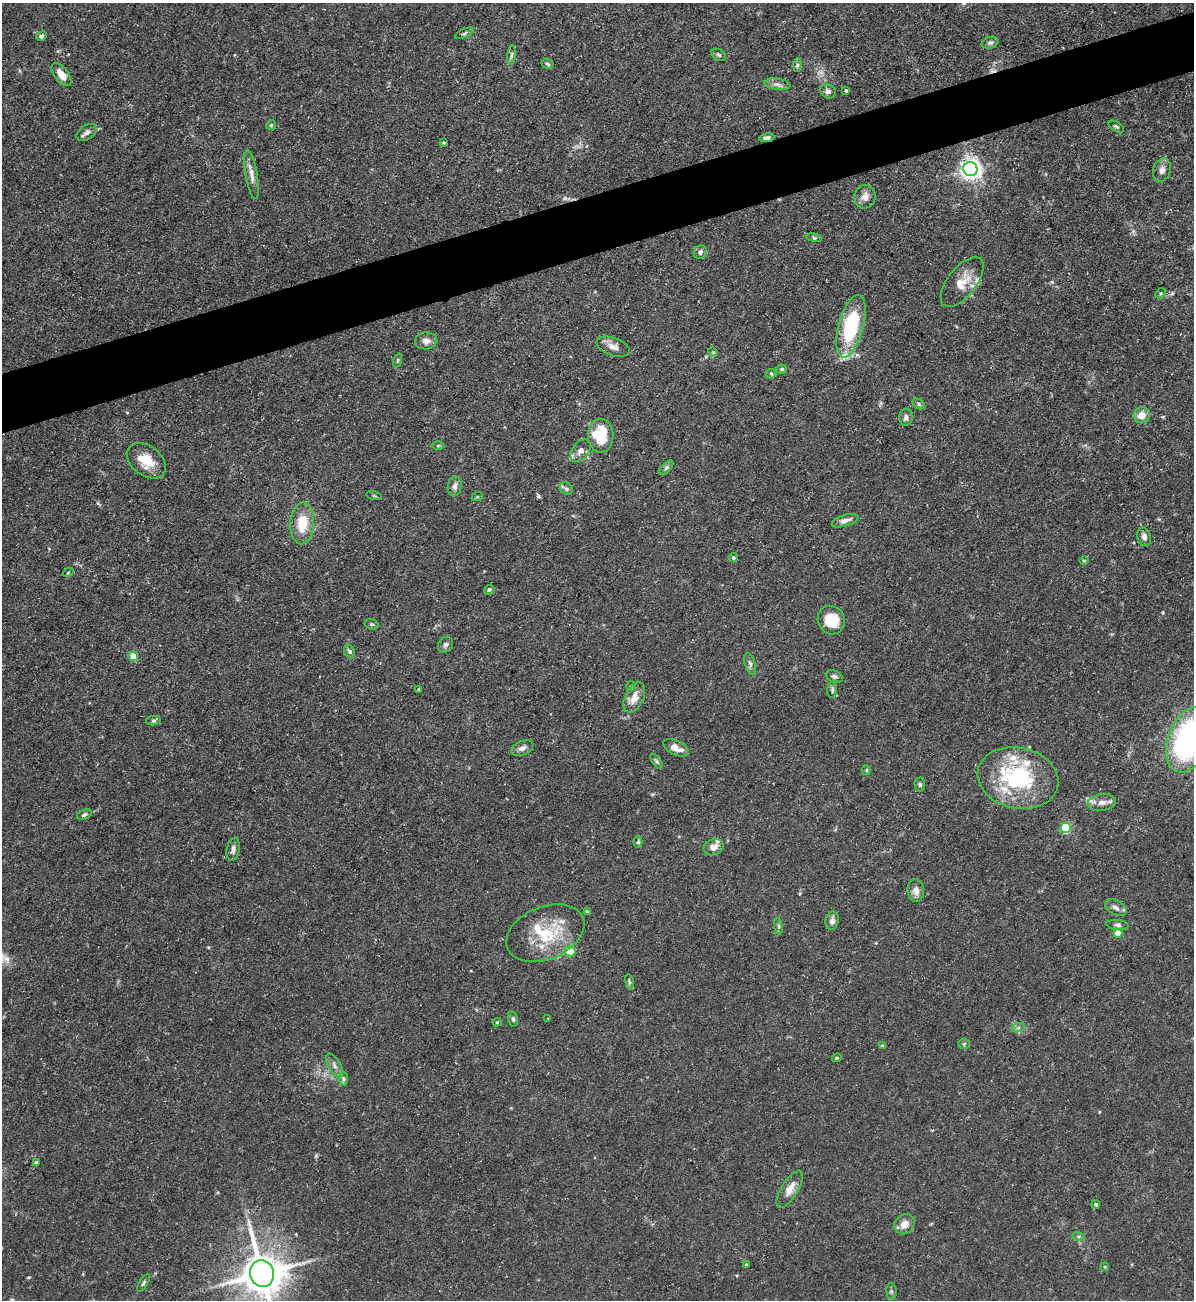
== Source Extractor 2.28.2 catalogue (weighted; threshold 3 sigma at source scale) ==
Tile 10 of 4 x 4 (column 2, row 3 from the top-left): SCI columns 1334-2525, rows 1299-2596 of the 5172 x 5191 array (HDU 1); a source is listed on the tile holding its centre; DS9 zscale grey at full resolution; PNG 1196 x 1302 px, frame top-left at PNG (2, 3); each listed source drawn as its Kron ellipse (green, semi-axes under 4 px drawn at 4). Shown black and unused: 5% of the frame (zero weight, under 3 of 5 exposures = <1% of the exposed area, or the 3 px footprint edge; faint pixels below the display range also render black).
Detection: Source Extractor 2.28.2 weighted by HDU 2 'WHT'; one run over the whole footprint, this tile lists its part. Background 0.0757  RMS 0.0041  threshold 0.0185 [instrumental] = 3 sigma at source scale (4.5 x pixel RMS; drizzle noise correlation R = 1.50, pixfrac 1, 0.05/0.05 arcsec/px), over >= 5 px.
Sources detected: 115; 1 too faint to see at this stretch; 1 cosmic-ray / hot-pixel residue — neither listed nor drawn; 9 inside a brighter listed object's ellipse — not listed separately; the other 104 listed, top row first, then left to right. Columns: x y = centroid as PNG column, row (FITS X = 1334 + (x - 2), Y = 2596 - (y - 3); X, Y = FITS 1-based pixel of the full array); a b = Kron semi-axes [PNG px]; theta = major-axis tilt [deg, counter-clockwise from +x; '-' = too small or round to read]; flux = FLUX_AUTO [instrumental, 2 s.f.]
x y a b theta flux
464 33 10 4 24 0.85
41 36 5 4 - 1.3
990 43 8 6 15 1.1
512 55 9 4 85 1
719 55 8 5 -31 0.88
548 64 6 4 -30 0.8
797 65 7 4 89 0.72
61 74 13 7 -53 4.7
777 84 13 5 -7 1.9
846 90 4 3 - 0.59
828 91 8 7 - 1.4
271 125 5 4 - 0.62
1116 127 8 4 -32 0.79
87 132 11 7 33 1.9
767 138 7 4 8 1.2
443 142 3 3 - 0.47
970 169 7 7 - 230
1162 170 12 8 71 2.4
252 175 25 6 -81 3.2
865 197 12 10 82 2.9
814 238 8 4 -9 0.7
700 252 7 6 - 1.4
962 282 29 14 52 8.1
1161 293 6 4 44 0.63
851 326 32 12 75 36
426 341 11 8 5 2.5
613 347 17 9 -19 3
713 352 5 4 - 0.54
398 360 7 3 71 0.54
782 369 5 4 - 0.61
771 374 5 5 - 0.5
919 404 7 4 -38 0.73
1142 415 8 8 - 3.9
906 417 8 7 - 1.6
601 436 17 12 -89 19
438 445 6 4 1 0.52
581 451 13 8 51 2.8
146 461 22 14 -38 9.5
666 468 9 4 46 0.9
455 486 10 7 84 1.6
566 489 7 5 -43 0.95
374 496 8 3 -13 0.49
477 497 6 3 20 0.49
845 521 14 5 17 2.4
302 523 21 12 86 11
1144 537 9 6 -75 1.7
733 557 4 4 - 0.74
1084 561 5 3 - 0.39
68 573 5 3 - 0.41
489 590 5 4 - 0.67
831 620 15 13 -59 11
372 624 7 5 -18 0.73
446 645 8 7 - 1.2
350 651 6 5 - 0.78
133 656 5 5 - 5.8
750 664 11 5 -73 1.3
834 676 9 5 -22 1.1
631 686 4 4 - 0.5
419 689 3 3 - 0.46
832 690 8 5 88 0.85
634 698 16 9 64 4.7
153 721 7 4 6 0.73
1189 740 34 21 68 95
522 748 12 7 22 2
676 748 14 7 -25 3.3
657 761 9 4 -55 0.81
866 770 5 4 - 0.57
1018 778 41 30 -12 44
920 784 7 5 -88 0.79
1102 802 14 8 8 2.7
84 814 8 4 25 0.86
1066 828 5 5 - 25
638 842 6 4 89 0.69
713 847 10 8 20 2.6
233 849 12 6 79 1.9
916 890 11 8 -86 2.6
1116 908 11 7 -28 2
587 912 4 3 - 0.48
832 921 9 6 79 1.8
1117 925 11 5 -7 1.1
779 926 8 4 -82 0.74
545 933 41 26 23 23
1118 933 4 4 - 6.5
570 951 5 5 - 18
629 982 8 4 -81 0.71
513 1019 7 4 -75 0.88
548 1019 3 3 - 0.3
497 1022 4 4 - 0.41
1018 1028 7 4 19 0.8
964 1044 5 5 - 0.54
882 1045 4 3 - 0.5
837 1058 5 4 - 0.43
334 1066 13 6 -61 1.9
343 1079 7 4 -89 0.88
36 1162 3 3 - 0.66
790 1189 21 8 59 4.5
1096 1204 4 4 - 0.61
904 1224 11 9 40 4
1078 1236 6 4 -19 0.61
746 1264 3 3 - 0.32
1105 1267 4 3 - 0.35
262 1273 13 12 - 1400
143 1283 10 4 58 0.74
891 1291 8 5 -84 0.85
Overlapping masked pixels (flux is a lower limit): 1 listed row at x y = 767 138
Isophote crosses this tile's border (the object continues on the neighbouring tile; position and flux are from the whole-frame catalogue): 2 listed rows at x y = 1189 740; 262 1273